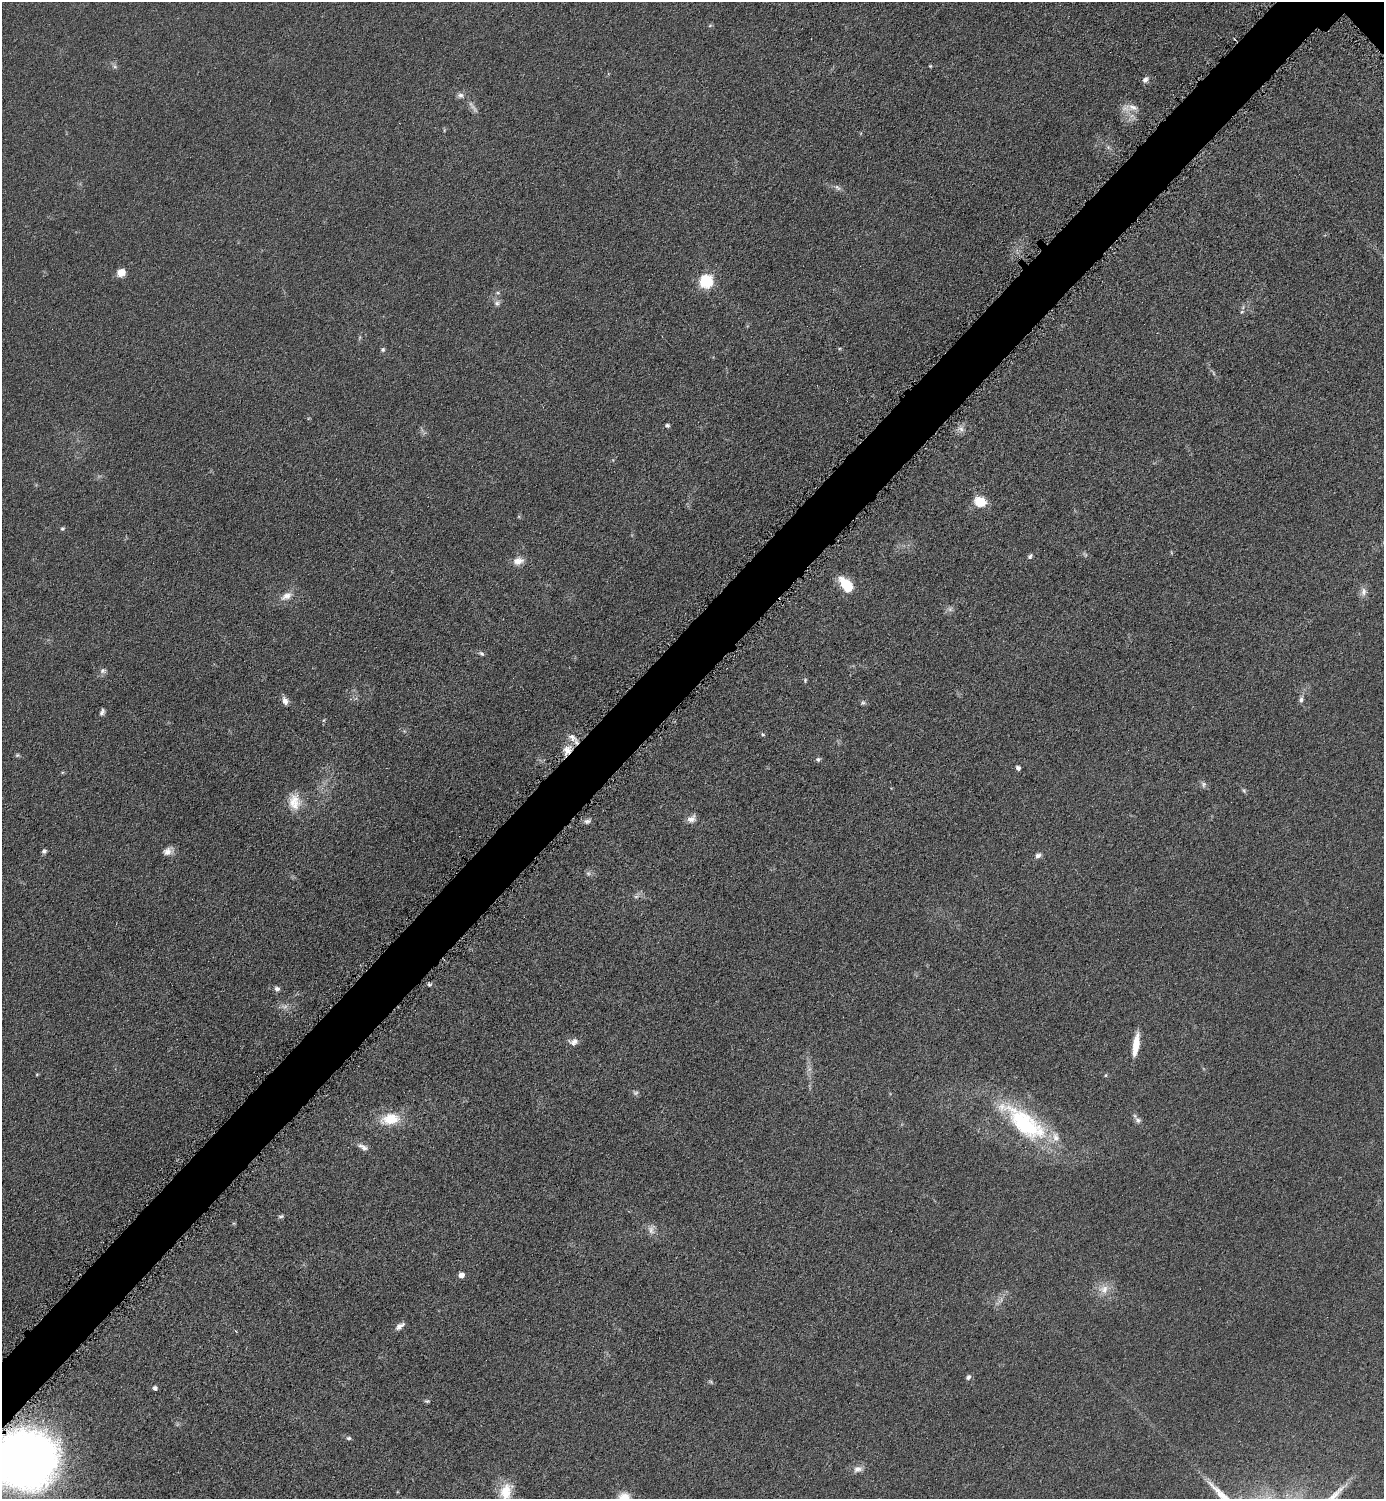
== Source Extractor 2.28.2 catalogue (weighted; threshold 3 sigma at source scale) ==
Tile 7 of 4 x 4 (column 3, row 2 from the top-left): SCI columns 3081-4462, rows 3011-4507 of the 6018 x 6018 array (HDU 1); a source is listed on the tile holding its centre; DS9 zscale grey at full resolution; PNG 1386 x 1501 px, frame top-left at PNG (2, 2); no overlay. Shown black and unused: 4% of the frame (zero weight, under 4 of 8 exposures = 1% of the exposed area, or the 3 px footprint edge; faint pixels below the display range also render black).
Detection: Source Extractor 2.28.2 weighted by HDU 2 'WHT'; one run over the whole footprint, this tile lists its part. Background 0.0766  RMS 0.0057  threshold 0.0234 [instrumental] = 3 sigma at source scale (4.09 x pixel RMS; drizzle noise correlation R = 1.36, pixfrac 0.8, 0.05/0.05 arcsec/px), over >= 5 px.
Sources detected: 77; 7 too faint to see at this stretch — not listed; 1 inside a brighter listed object's ellipse — not listed separately; the other 69 listed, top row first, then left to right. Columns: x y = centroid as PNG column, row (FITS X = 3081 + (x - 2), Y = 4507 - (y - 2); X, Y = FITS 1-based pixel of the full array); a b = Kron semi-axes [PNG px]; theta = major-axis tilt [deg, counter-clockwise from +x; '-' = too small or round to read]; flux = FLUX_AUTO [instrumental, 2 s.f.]
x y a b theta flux
710 25 5 5 - 0.75
1234 39 3 2 - 0.72
930 66 5 4 - 0.53
115 67 6 4 -19 0.93
1145 80 8 7 - 2
461 95 10 7 0 2
1133 107 15 7 -26 4
837 188 10 6 -45 1.8
121 272 8 7 - 6
706 281 6 6 - 76
498 293 6 4 -19 0.7
497 303 9 7 45 1.8
1242 312 6 4 29 0.69
383 349 5 5 - 1.1
667 425 5 4 - 1.2
961 429 11 8 -50 2.7
980 502 11 10 - 12
62 529 6 5 - 0.84
1030 556 7 4 57 1.2
518 561 15 10 14 4.6
846 585 15 8 -52 18
1363 592 13 8 88 3
286 596 18 10 28 4.8
481 653 8 6 -32 1.2
103 671 9 7 28 1.7
805 680 6 4 88 0.74
1301 700 8 6 74 1.7
285 701 10 6 -67 2.7
863 702 7 5 -68 1.1
102 712 9 5 67 1.6
763 734 5 5 - 0.82
572 737 10 8 -52 3.3
567 750 14 10 83 6
17 755 6 5 - 0.77
818 759 6 5 - 1.2
1018 768 4 4 - 1.7
1203 784 8 7 - 1.6
1244 791 7 5 -55 0.89
295 802 22 16 -88 9.4
691 819 11 9 38 3
587 821 10 6 15 1.8
44 851 6 5 - 1.2
167 851 10 9 - 3.5
1038 855 9 6 36 2
588 873 7 6 - 1.3
636 897 7 4 1 1.1
429 984 6 5 - 0.88
277 989 6 6 - 1.8
574 1041 12 8 6 3
1136 1045 23 6 81 11
37 1074 5 3 - 0.5
1106 1075 5 4 - 0.57
390 1119 26 14 8 14
1138 1120 8 7 - 1.9
1024 1123 69 25 -38 64
363 1147 16 7 -30 2.9
281 1216 8 5 17 1
651 1230 14 9 -89 3.1
461 1275 5 4 - 3.9
1104 1289 15 12 15 6.4
400 1326 12 6 36 2.5
968 1377 6 5 - 1.6
155 1388 4 4 - 1.8
427 1401 7 4 -9 0.8
349 1438 6 5 - 1
25 1459 51 46 10 390
858 1469 13 8 11 3.2
506 1491 22 15 68 11
624 1498 16 13 8 7.8
Overlapping masked pixels (flux is a lower limit): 2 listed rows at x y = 567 750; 25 1459
Isophote crosses this tile's border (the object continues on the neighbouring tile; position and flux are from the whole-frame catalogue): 2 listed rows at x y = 25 1459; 624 1498